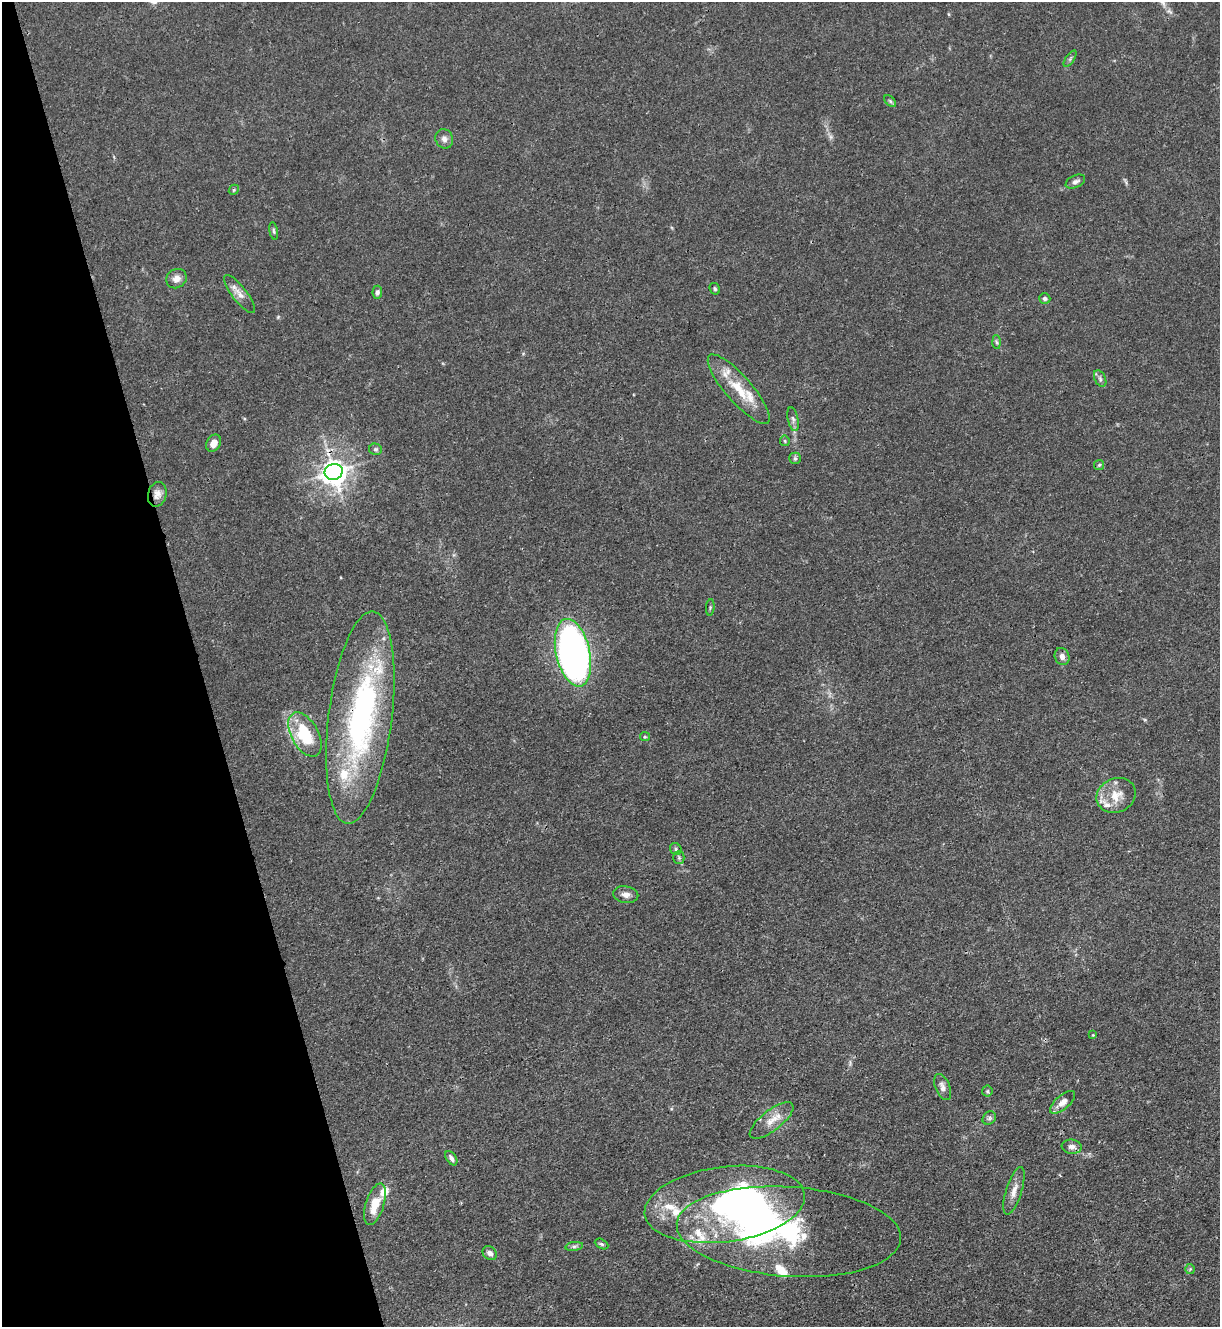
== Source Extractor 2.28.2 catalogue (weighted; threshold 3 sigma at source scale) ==
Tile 5 of 4 x 4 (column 1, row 2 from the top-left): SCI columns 146-1363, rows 2653-3977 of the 5287 x 5305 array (HDU 1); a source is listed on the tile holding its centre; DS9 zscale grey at full resolution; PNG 1222 x 1329 px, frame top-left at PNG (2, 2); each listed source drawn as its Kron ellipse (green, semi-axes under 4 px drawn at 4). Shown black and unused: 16% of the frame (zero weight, under 3 of 4 exposures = <1% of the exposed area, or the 3 px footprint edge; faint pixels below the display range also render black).
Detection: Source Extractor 2.28.2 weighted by HDU 2 'WHT'; one run over the whole footprint, this tile lists its part. Background 0.0279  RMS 0.0026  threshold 0.0119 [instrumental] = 3 sigma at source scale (4.5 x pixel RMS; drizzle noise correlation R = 1.50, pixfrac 1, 0.05/0.05 arcsec/px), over >= 5 px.
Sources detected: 61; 1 too faint to see at this stretch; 3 inside a brighter object's white glare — neither listed nor drawn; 9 inside a brighter listed object's ellipse — not listed separately; the other 48 listed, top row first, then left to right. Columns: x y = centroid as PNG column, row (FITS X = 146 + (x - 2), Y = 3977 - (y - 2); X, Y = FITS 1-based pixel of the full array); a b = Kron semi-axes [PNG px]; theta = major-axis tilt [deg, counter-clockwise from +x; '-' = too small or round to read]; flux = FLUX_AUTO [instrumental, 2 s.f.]
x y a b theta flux
1070 59 9 4 57 0.52
890 101 7 4 -45 0.48
444 139 10 8 -68 1.3
1075 182 10 6 25 1
234 190 5 4 - 0.38
274 231 9 4 -79 0.49
176 279 10 9 - 1.8
715 289 6 5 - 0.47
377 292 6 5 - 0.79
239 294 23 7 -52 2.3
1045 299 5 5 - 0.72
996 342 6 4 -87 0.45
1100 379 9 5 -64 0.76
739 389 44 13 -49 8.5
793 419 12 5 -78 0.98
785 441 5 5 - 0.33
214 443 9 7 58 1.9
376 449 6 5 - 0.54
795 458 6 5 - 0.54
1099 465 5 5 - 0.42
334 472 9 8 - 300
157 494 12 9 76 1.9
710 607 8 3 84 0.38
573 653 34 17 -77 130
1062 657 9 7 -69 1.3
360 717 107 32 83 72
305 735 24 13 -61 14
645 737 5 4 - 0.32
1116 795 20 17 25 5.2
676 849 6 5 - 0.51
679 858 6 5 - 0.52
626 895 13 8 -10 1.6
1093 1035 4 4 - 0.22
943 1087 14 7 -68 1.4
987 1091 5 5 - 0.36
1062 1102 15 7 40 2.3
989 1118 7 6 - 0.63
772 1120 26 10 38 3.7
1072 1147 10 7 -6 1.4
451 1158 8 5 -56 1
1014 1191 25 8 72 2.7
375 1204 21 9 73 5.5
725 1204 81 37 7 92
789 1232 112 45 -4 70
601 1244 7 4 -28 0.55
574 1246 9 4 8 0.67
490 1253 8 6 -44 1.2
1190 1269 5 5 - 0.39
Overlapping masked pixels (flux is a lower limit): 3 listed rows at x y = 334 472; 157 494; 360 717